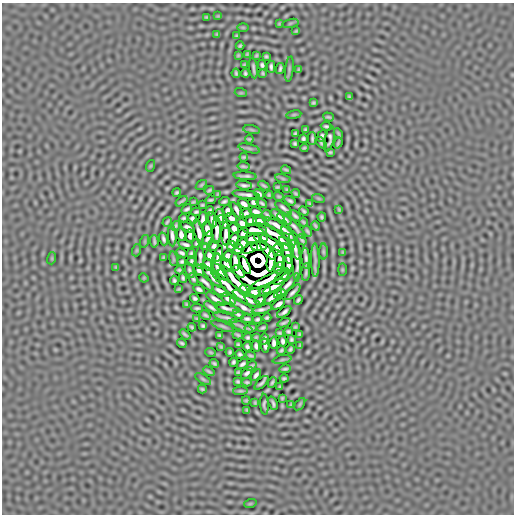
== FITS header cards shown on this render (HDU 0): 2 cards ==
NAXIS1  =                  512
NAXIS2  =                  512

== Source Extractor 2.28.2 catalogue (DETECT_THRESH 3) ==
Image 512 x 512 px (HDU 0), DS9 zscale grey, 1 PNG px = 1 image px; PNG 516 x 516 px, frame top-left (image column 1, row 512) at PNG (2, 3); each listed source drawn as its Kron ellipse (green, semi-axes under 4 px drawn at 4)
Background 5.44e-07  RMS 2.0e-04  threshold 5.90e-04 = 3 sigma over >= 5 px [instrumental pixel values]
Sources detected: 286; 7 with non-positive FLUX_AUTO (blend fragments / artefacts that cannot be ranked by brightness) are neither listed nor drawn; the other 279 listed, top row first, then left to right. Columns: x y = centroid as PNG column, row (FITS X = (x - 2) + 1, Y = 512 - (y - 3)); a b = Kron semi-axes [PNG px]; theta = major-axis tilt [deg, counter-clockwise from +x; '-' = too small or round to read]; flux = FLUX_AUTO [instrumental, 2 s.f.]
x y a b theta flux
218 16 4 4 - 1.1e-02
207 17 3 2 - 1.5e-02
290 23 8 3 13 1.5e-02
279 24 3 2 - 1.1e-02
243 27 6 4 -1 1.2e-02
296 31 3 2 - 1.3e-02
217 34 3 3 - 1.2e-02
236 36 4 2 - 1.6e-02
240 46 4 3 - 1.9e-02
247 54 3 3 - 1.4e-02
238 55 3 2 - 1.2e-02
256 55 3 3 - 1.6e-02
266 56 4 3 - 1.9e-02
244 65 3 3 - 1.3e-02
262 65 5 4 - 2.5e-02
271 67 6 3 -88 3.3e-02
253 68 10 2 -82 3.4e-02
280 69 5 3 - 2.7e-02
289 69 13 3 83 2.1e-02
299 69 3 2 - 1.4e-02
236 73 5 3 - 2.1e-02
245 73 4 3 - 2.2e-02
263 73 3 3 - 1.6e-02
241 93 6 4 -17 1.1e-02
349 97 3 2 - 1.5e-02
313 103 4 3 - 1.8e-02
294 115 7 3 9 1.4e-02
328 117 5 2 - 2.0e-02
326 126 5 3 - 2.5e-02
251 130 8 4 -9 1.8e-02
305 130 4 3 - 1.7e-02
295 134 4 3 - 1.8e-02
338 134 5 2 - 1.8e-02
322 136 6 3 67 2.0e-02
249 139 4 3 - 1.8e-02
303 139 4 3 - 2.4e-02
312 139 6 2 -89 2.8e-02
329 139 13 4 77 2.1e-03
321 143 6 3 -49 1.5e-02
338 143 6 2 70 2.0e-02
295 144 4 3 - 2.1e-02
249 148 11 3 -15 2.6e-02
304 148 4 3 - 1.7e-02
330 152 4 3 - 1.8e-02
244 157 4 3 - 1.9e-02
150 166 6 4 71 1.2e-02
243 166 6 2 -9 2.4e-02
286 170 5 2 - 2.0e-02
245 176 11 2 -4 4.2e-02
283 178 8 4 -10 1.6e-02
201 185 6 3 35 1.7e-02
244 185 8 3 -6 3.8e-02
264 185 6 2 -32 2.2e-02
277 187 4 3 - 1.7e-02
209 190 5 2 - 1.9e-02
287 190 3 3 - 1.5e-02
177 192 4 3 - 2.2e-02
296 193 4 2 - 1.8e-02
218 194 4 2 - 1.5e-02
259 194 6 3 -38 3.0e-02
246 195 13 3 -8 2.8e-02
269 195 4 3 - 1.7e-02
279 196 5 3 - 1.7e-02
318 198 6 4 -19 1.3e-02
211 200 5 2 - 2.2e-02
182 201 7 2 36 2.3e-02
224 201 5 3 - 2.7e-02
290 201 6 3 -32 2.7e-02
193 202 4 2 - 1.7e-02
253 202 5 4 - 2.5e-02
262 203 5 2 - 2.4e-02
244 204 6 4 -36 4.3e-02
310 204 4 3 - 1.8e-02
202 205 4 3 - 1.7e-02
284 208 10 3 -37 4.1e-02
187 209 6 3 29 2.7e-02
339 209 3 2 - 1.4e-02
237 210 9 3 -56 3.9e-02
210 211 5 3 - 2.2e-02
228 211 5 4 - 2.9e-02
304 211 5 3 - 2.3e-02
196 212 5 3 - 2.3e-02
256 212 6 3 -11 4.3e-02
246 213 6 4 13 2.7e-02
267 215 5 3 - 2.3e-02
220 216 7 3 -79 3.7e-02
278 216 8 3 -41 3.4e-02
295 216 7 3 -40 3.3e-02
322 217 4 3 - 2.0e-02
184 218 4 3 - 2.2e-02
231 218 6 4 -34 3.5e-02
192 219 5 4 - 2.0e-02
203 219 7 3 85 3.8e-02
284 219 8 3 -36 3.7e-02
212 220 7 3 -76 4.0e-02
251 221 5 4 - 2.6e-02
259 221 6 4 -12 4.0e-02
167 222 5 2 - 1.9e-02
223 222 7 3 -61 4.1e-02
303 222 4 2 - 1.9e-02
242 223 5 4 - 4.1e-02
175 226 5 3 - 1.9e-02
278 226 17 3 -28 7.4e-02
315 226 5 3 - 2.0e-02
188 227 8 3 -33 1.8e-02
295 227 15 3 -47 3.3e-02
234 228 5 4 - 4.6e-02
207 229 8 3 -75 5.3e-02
217 230 14 4 -90 3.9e-02
255 230 12 3 -3 6.4e-02
307 231 6 2 -57 2.3e-02
199 233 13 3 -76 5.7e-02
243 233 5 4 - 4.4e-02
226 234 12 4 90 2.2e-02
288 234 9 3 -48 5.1e-02
181 235 6 4 -80 4.4e-02
275 235 20 3 -32 5.3e-02
172 236 11 3 -86 4.6e-02
190 236 6 4 -87 3.9e-02
208 238 8 3 60 2.8e-02
261 238 7 3 -6 4.2e-02
163 239 6 3 -72 3.5e-02
234 239 7 4 66 4.0e-02
252 239 7 4 8 6.4e-02
302 240 6 2 -57 2.4e-02
145 241 6 4 72 1.0e-02
154 241 6 2 -86 2.5e-02
196 243 4 3 - 2.1e-02
272 243 14 3 -34 5.0e-02
185 244 7 3 -16 3.5e-02
242 244 7 4 52 3.2e-02
284 244 8 3 -60 4.1e-02
205 246 4 3 - 1.8e-02
214 246 5 4 - 3.1e-02
231 246 4 4 - 1.5e-02
259 246 8 3 2 8.0e-02
295 247 13 3 -72 5.8e-02
250 248 8 4 28 1.3e-02
137 250 6 4 71 1.2e-02
238 250 5 4 - 3.0e-02
277 250 6 3 -69 6.1e-02
268 251 11 3 -50 7.3e-02
323 252 8 3 -90 2.2e-02
343 252 3 3 - 1.3e-02
181 253 5 3 - 2.8e-02
287 253 10 3 -76 5.4e-02
191 254 5 3 - 2.3e-02
218 254 8 3 73 1.6e-02
209 255 5 4 - 4.0e-02
227 256 6 4 53 2.4e-02
163 257 3 3 - 1.6e-02
200 257 12 3 88 4.7e-02
52 258 6 4 72 1.1e-02
306 258 10 3 -85 5.2e-02
173 259 7 3 -81 1.3e-02
280 260 8 4 -86 5.4e-02
315 260 17 4 -89 4.0e-02
191 261 5 3 - 2.2e-02
271 261 10 3 83 4.4e-02
297 261 20 3 -90 3.8e-02
182 262 4 3 - 2.2e-02
235 262 9 3 -86 8.0e-02
217 263 9 3 88 5.3e-02
208 265 6 4 -78 3.1e-02
226 265 8 4 -64 5.7e-02
245 265 9 3 -64 7.2e-02
288 265 9 3 89 4.9e-02
116 267 3 2 - 1.3e-02
279 268 6 4 65 2.7e-02
179 270 4 3 - 1.9e-02
190 270 8 3 -72 2.7e-02
199 270 6 3 -64 3.2e-02
342 270 6 3 90 1.3e-02
220 272 11 3 -48 1.7e-02
239 272 7 3 -49 8.4e-02
306 272 9 2 86 3.0e-02
212 276 15 3 -49 4.7e-03
282 277 10 3 43 3.6e-02
144 278 5 3 - 1.2e-02
183 278 5 3 - 2.4e-02
193 279 6 3 -64 2.2e-02
269 279 21 4 27 2.0e-05
174 280 4 3 - 2.4e-02
236 281 21 4 -47 3.3e-02
205 282 11 3 -44 3.5e-02
288 285 15 3 48 5.9e-02
274 286 12 3 32 6.5e-02
230 288 24 4 -42 1.6e-02
179 289 4 2 - 1.5e-02
199 289 6 3 -33 3.2e-02
245 289 5 3 - 4.5e-02
220 291 9 3 -32 5.1e-02
265 291 6 4 19 3.8e-02
254 292 6 4 -11 3.5e-02
293 292 10 3 46 4.6e-02
280 294 6 3 23 3.9e-02
273 297 11 3 34 4.4e-02
195 298 5 4 - 2.5e-02
215 299 10 3 -33 5.4e-02
229 299 8 3 -29 5.0e-02
247 299 16 3 -29 4.7e-02
260 300 6 4 17 3.9e-02
298 300 5 3 - 2.5e-02
187 304 3 2 - 1.5e-02
278 304 7 3 36 4.7e-02
211 307 8 3 -34 4.1e-02
242 307 14 3 -31 6.4e-02
197 308 6 3 -3 2.6e-02
226 308 12 3 -16 2.7e-02
262 309 10 3 14 4.8e-02
284 312 8 3 35 4.0e-02
238 314 6 3 -27 2.9e-02
205 315 6 3 -29 2.5e-02
226 318 13 2 -14 3.8e-02
267 318 4 3 - 2.2e-02
197 319 4 2 - 1.6e-02
247 319 6 3 -5 2.9e-02
257 319 5 3 - 2.5e-02
284 323 7 2 23 2.9e-02
203 326 4 4 - 2.2e-02
223 326 12 3 -22 3.2e-02
241 326 13 2 -26 3.4e-02
192 327 4 3 - 2.1e-02
295 327 3 3 - 1.4e-02
251 328 6 2 9 2.2e-02
263 328 5 3 - 2.4e-02
288 331 4 3 - 2.1e-02
280 333 4 3 - 1.7e-02
185 334 6 3 -40 2.4e-02
299 334 3 3 - 1.6e-02
220 335 4 3 - 2.1e-02
238 335 5 2 - 2.0e-02
248 337 4 3 - 2.2e-02
256 337 3 2 - 1.4e-02
264 339 5 3 - 2.3e-02
291 340 4 3 - 2.2e-02
283 341 5 3 - 3.2e-02
182 343 5 3 - 2.3e-02
274 343 6 3 -89 3.9e-02
238 345 4 3 - 2.0e-02
300 345 4 2 - 1.5e-02
256 346 5 3 - 3.0e-02
265 346 7 3 -78 3.1e-02
221 347 4 2 - 1.5e-02
247 347 5 3 - 2.6e-02
290 349 4 3 - 2.1e-02
281 350 4 3 - 1.9e-02
211 352 5 3 - 1.7e-02
230 352 4 3 - 2.0e-02
240 354 4 3 - 2.3e-02
251 356 5 2 - 1.9e-02
282 360 9 3 11 1.9e-02
233 362 4 3 - 2.2e-02
214 363 5 3 - 2.1e-02
242 364 6 3 33 3.0e-02
251 366 6 3 37 1.9e-02
285 369 6 3 9 2.4e-02
209 371 6 2 -31 2.1e-02
238 372 3 2 - 1.4e-02
247 373 7 3 48 2.6e-02
256 375 6 3 54 3.5e-02
284 378 4 3 - 2.1e-02
203 379 9 3 -32 1.9e-02
238 382 4 3 - 2.0e-02
247 382 4 3 - 2.0e-02
272 382 5 3 - 2.2e-02
261 383 9 3 45 3.0e-02
280 387 3 2 - 1.4e-02
202 389 4 3 - 1.8e-02
240 391 7 3 2 2.1e-02
282 398 3 3 - 1.5e-02
246 400 4 4 - 1.5e-02
255 403 3 2 - 1.4e-02
273 403 7 3 -71 2.6e-02
264 404 10 4 -87 1.3e-02
300 404 7 3 54 1.4e-02
291 405 3 2 - 1.4e-02
247 410 3 2 - 1.3e-02
250 504 6 4 19 1.0e-02
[7 non-positive-flux detections neither listed nor drawn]